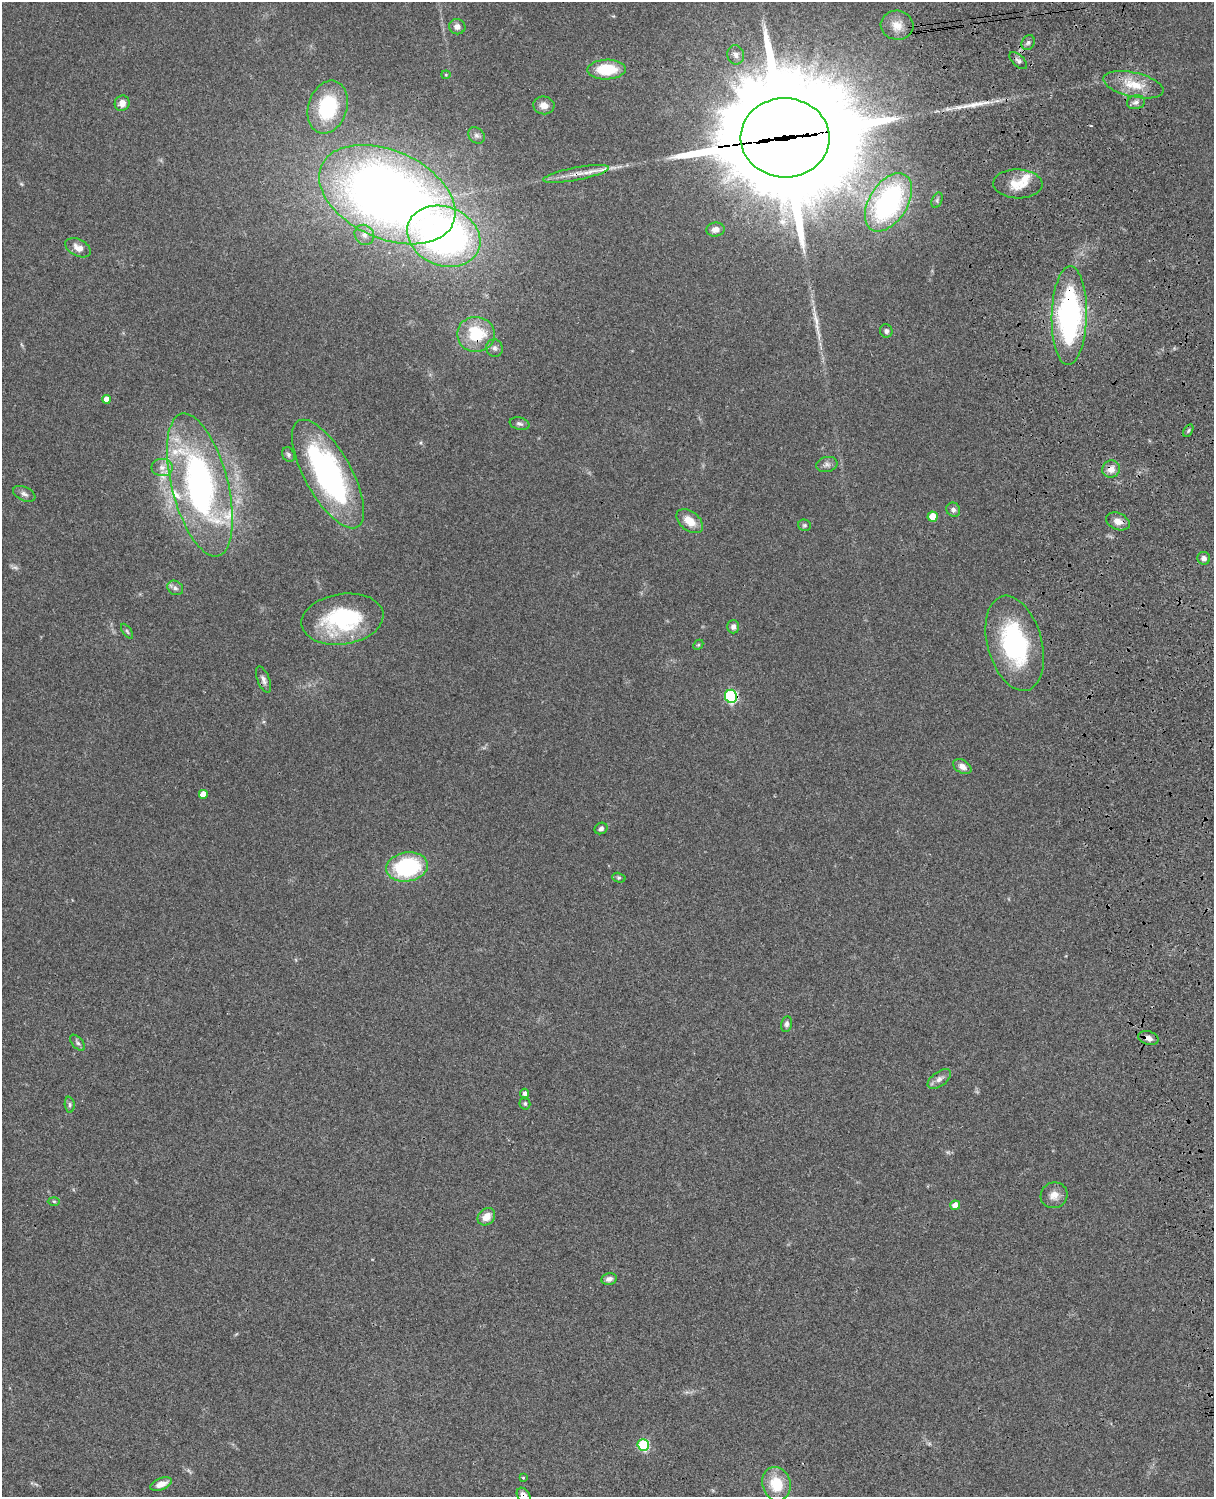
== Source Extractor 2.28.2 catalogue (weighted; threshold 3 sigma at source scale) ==
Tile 6 of 4 x 3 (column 2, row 2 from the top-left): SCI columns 1334-2545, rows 1772-3266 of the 5088 x 4924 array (HDU 1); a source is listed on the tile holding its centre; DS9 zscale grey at full resolution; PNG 1216 x 1499 px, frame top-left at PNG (2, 2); each listed source drawn as its Kron ellipse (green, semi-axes under 4 px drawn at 4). Shown black and unused: <1% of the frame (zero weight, under 3 of 4 exposures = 6% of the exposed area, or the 3 px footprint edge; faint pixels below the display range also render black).
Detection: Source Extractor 2.28.2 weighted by HDU 2 'WHT'; one run over the whole footprint, this tile lists its part. Background 0.0847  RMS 0.006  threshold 0.027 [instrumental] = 3 sigma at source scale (4.5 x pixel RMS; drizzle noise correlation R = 1.50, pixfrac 1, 0.05/0.05 arcsec/px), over >= 5 px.
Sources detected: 84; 2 too faint to see at this stretch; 3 long thin detections or spike segments (spike, bleed or trail) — neither listed nor drawn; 6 inside a brighter listed object's ellipse — not listed separately; the other 73 listed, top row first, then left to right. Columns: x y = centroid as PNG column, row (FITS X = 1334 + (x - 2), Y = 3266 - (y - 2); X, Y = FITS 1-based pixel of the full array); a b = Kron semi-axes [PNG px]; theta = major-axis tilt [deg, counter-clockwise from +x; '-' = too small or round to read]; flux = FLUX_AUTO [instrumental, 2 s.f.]
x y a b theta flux
897 25 16 14 -6 7.8
457 27 8 7 - 2.8
1028 43 8 6 60 1.6
736 55 9 8 - 3.1
1018 61 11 5 -43 2
606 70 19 10 1 22
446 75 4 4 - 0.66
1134 85 31 12 -13 14
1136 102 9 7 12 2.3
122 103 8 7 - 4.2
544 105 10 9 - 4.5
328 107 27 19 72 42
476 135 9 7 -44 2.1
785 138 44 39 -3 18000
576 174 33 6 11 7.9
1018 184 24 14 -2 12
387 195 72 44 -24 590
937 200 8 5 67 1.3
888 202 32 19 58 120
715 229 9 7 6 4
364 235 10 9 - 3.8
444 236 37 29 -22 230
78 248 13 8 -26 4.6
1069 316 49 17 89 140
886 331 6 6 - 1.8
476 334 19 17 -1 26
494 348 9 8 - 2.3
106 399 4 4 - 4.5
520 424 10 6 -12 1.7
1188 431 7 4 59 0.98
288 455 8 6 -64 1.5
827 464 11 7 12 2.3
162 467 10 8 0 4.2
1111 469 9 8 - 5
328 474 61 23 -61 140
200 485 73 28 -76 190
24 494 12 7 -25 2.3
953 510 7 6 - 2
933 516 5 5 - 12
690 521 15 9 -38 8.8
1118 521 12 8 -23 4.1
804 525 6 5 - 1.1
1204 558 6 6 - 2.1
175 588 8 7 - 2.1
342 619 41 25 9 59
733 627 7 6 - 2.2
127 631 8 4 -55 1
1015 643 49 27 -75 73
698 645 6 4 44 0.74
263 680 14 6 -68 2.6
731 696 6 6 - 71
962 767 10 6 -31 3.6
203 794 5 5 - 6.7
601 828 7 5 28 1.8
407 867 21 14 10 58
619 878 7 4 -15 0.95
787 1024 8 5 79 2
1148 1038 10 6 -15 3
78 1043 9 5 -48 1.7
939 1079 13 7 35 3.2
525 1093 5 4 - 2.2
525 1103 6 5 - 1.1
70 1105 8 5 -85 1.4
1054 1195 13 13 - 5.4
54 1201 6 4 -2 0.86
955 1205 5 4 - 4.9
486 1217 9 7 43 6.4
609 1279 8 5 10 2.3
643 1445 6 5 - 50
523 1478 3 3 - 0.58
161 1484 11 6 21 5.1
776 1484 17 14 -74 17
524 1496 9 6 -58 4.2
Overlapping masked pixels (flux is a lower limit): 9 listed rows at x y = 785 138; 576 174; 1069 316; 476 334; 1111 469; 263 680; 731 696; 1148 1038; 524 1496
Isophote crosses this tile's border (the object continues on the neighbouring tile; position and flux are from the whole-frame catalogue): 1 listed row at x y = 524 1496